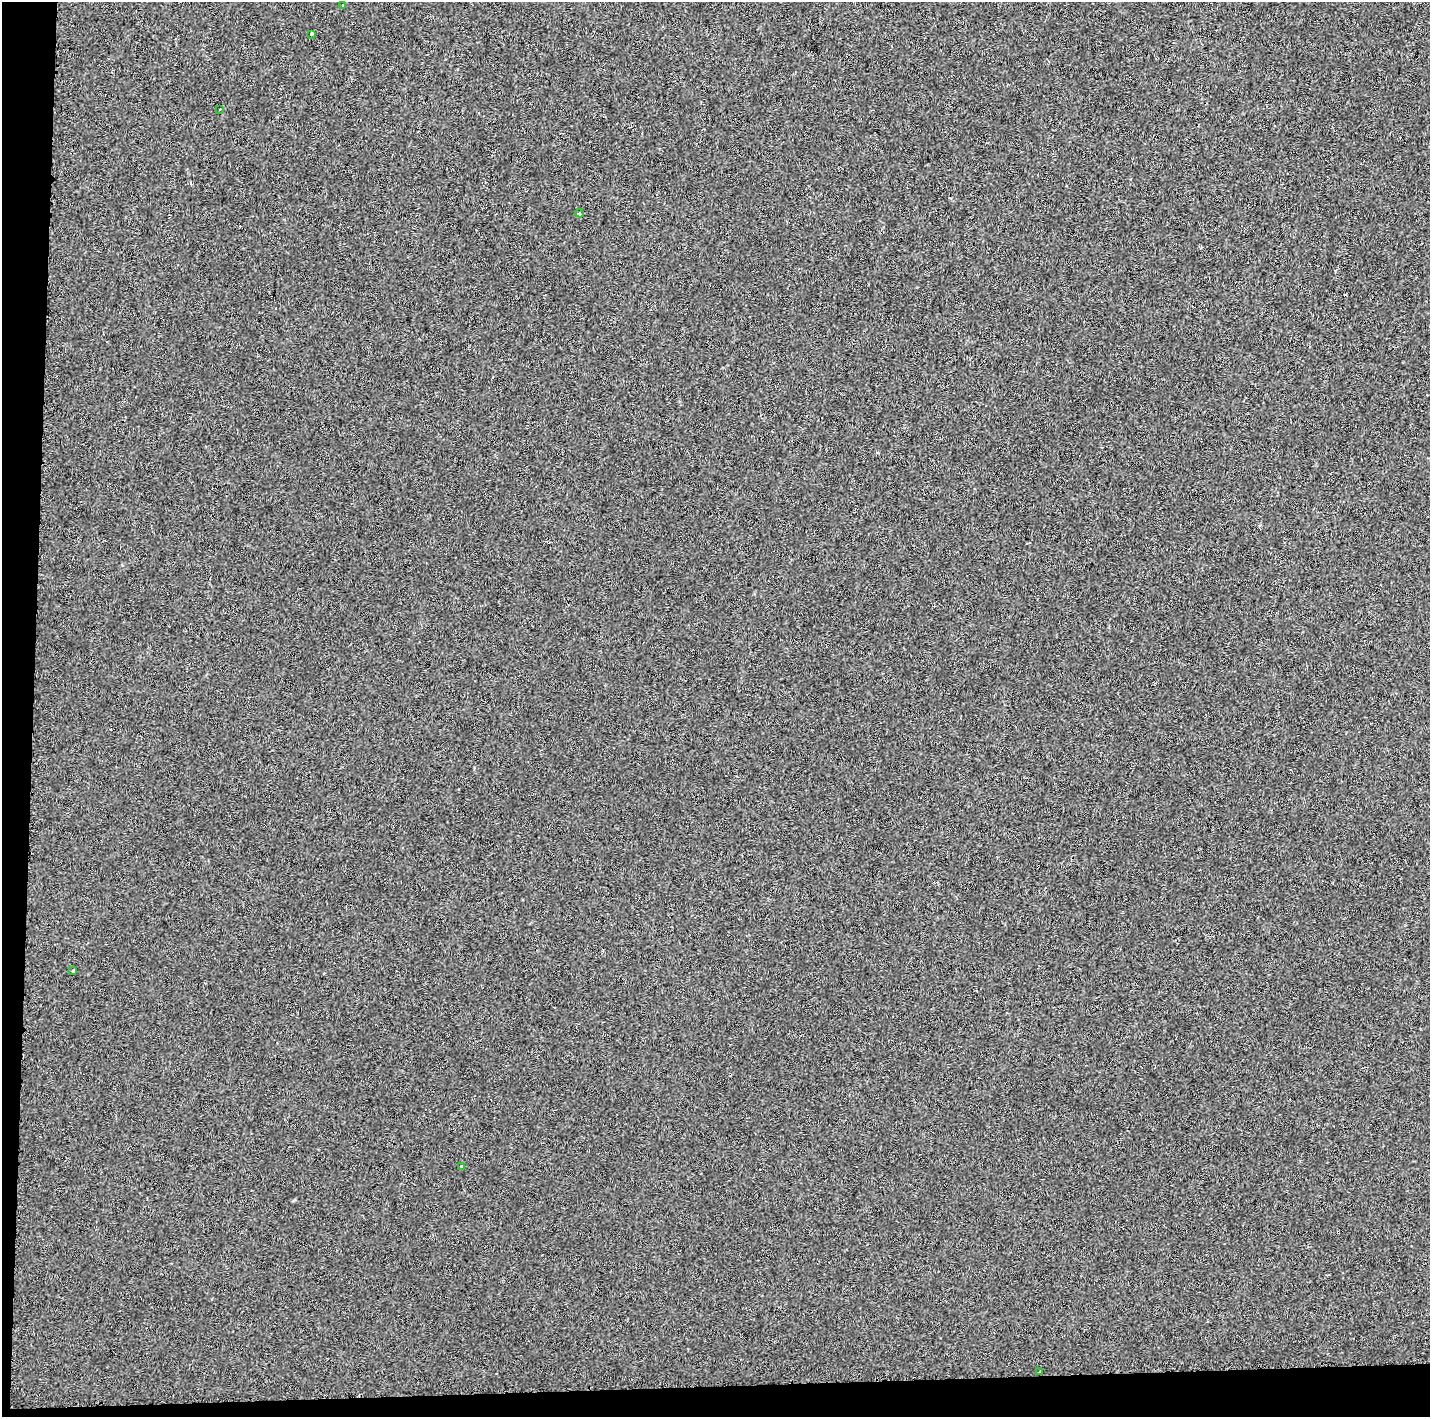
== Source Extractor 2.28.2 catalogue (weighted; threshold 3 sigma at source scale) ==
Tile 7 of 3 x 3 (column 1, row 3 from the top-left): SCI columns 12-1439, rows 152-1566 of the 4296 x 4548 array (HDU 1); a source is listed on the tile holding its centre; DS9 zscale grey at full resolution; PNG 1432 x 1419 px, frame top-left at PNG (2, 2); each listed source drawn as its Kron ellipse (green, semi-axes under 4 px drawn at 4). Shown black and unused: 4% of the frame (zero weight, under 2 of 3 exposures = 1% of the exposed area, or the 3 px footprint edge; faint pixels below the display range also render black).
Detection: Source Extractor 2.28.2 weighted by HDU 2 'WHT'; one run over the whole footprint, this tile lists its part. Background 4.30e-04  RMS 0.0048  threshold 0.0216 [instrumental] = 3 sigma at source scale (4.5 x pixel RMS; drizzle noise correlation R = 1.50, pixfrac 1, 0.0396/0.0396 arcsec/px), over >= 5 px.
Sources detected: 12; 5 cosmic-ray / hot-pixel residue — neither listed nor drawn; the other 7 listed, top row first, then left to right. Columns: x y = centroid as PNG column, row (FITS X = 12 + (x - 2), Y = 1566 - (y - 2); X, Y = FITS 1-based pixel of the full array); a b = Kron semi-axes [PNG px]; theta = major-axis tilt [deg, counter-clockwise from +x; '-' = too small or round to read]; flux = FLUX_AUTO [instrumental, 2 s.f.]
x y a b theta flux
343 5 3 2 - 0.36
311 34 3 3 - 5.8
220 109 3 2 - 0.36
579 213 4 3 - 0.56
73 971 3 3 - 1.9
461 1166 3 3 - 1.5
1040 1372 3 2 - 0.85